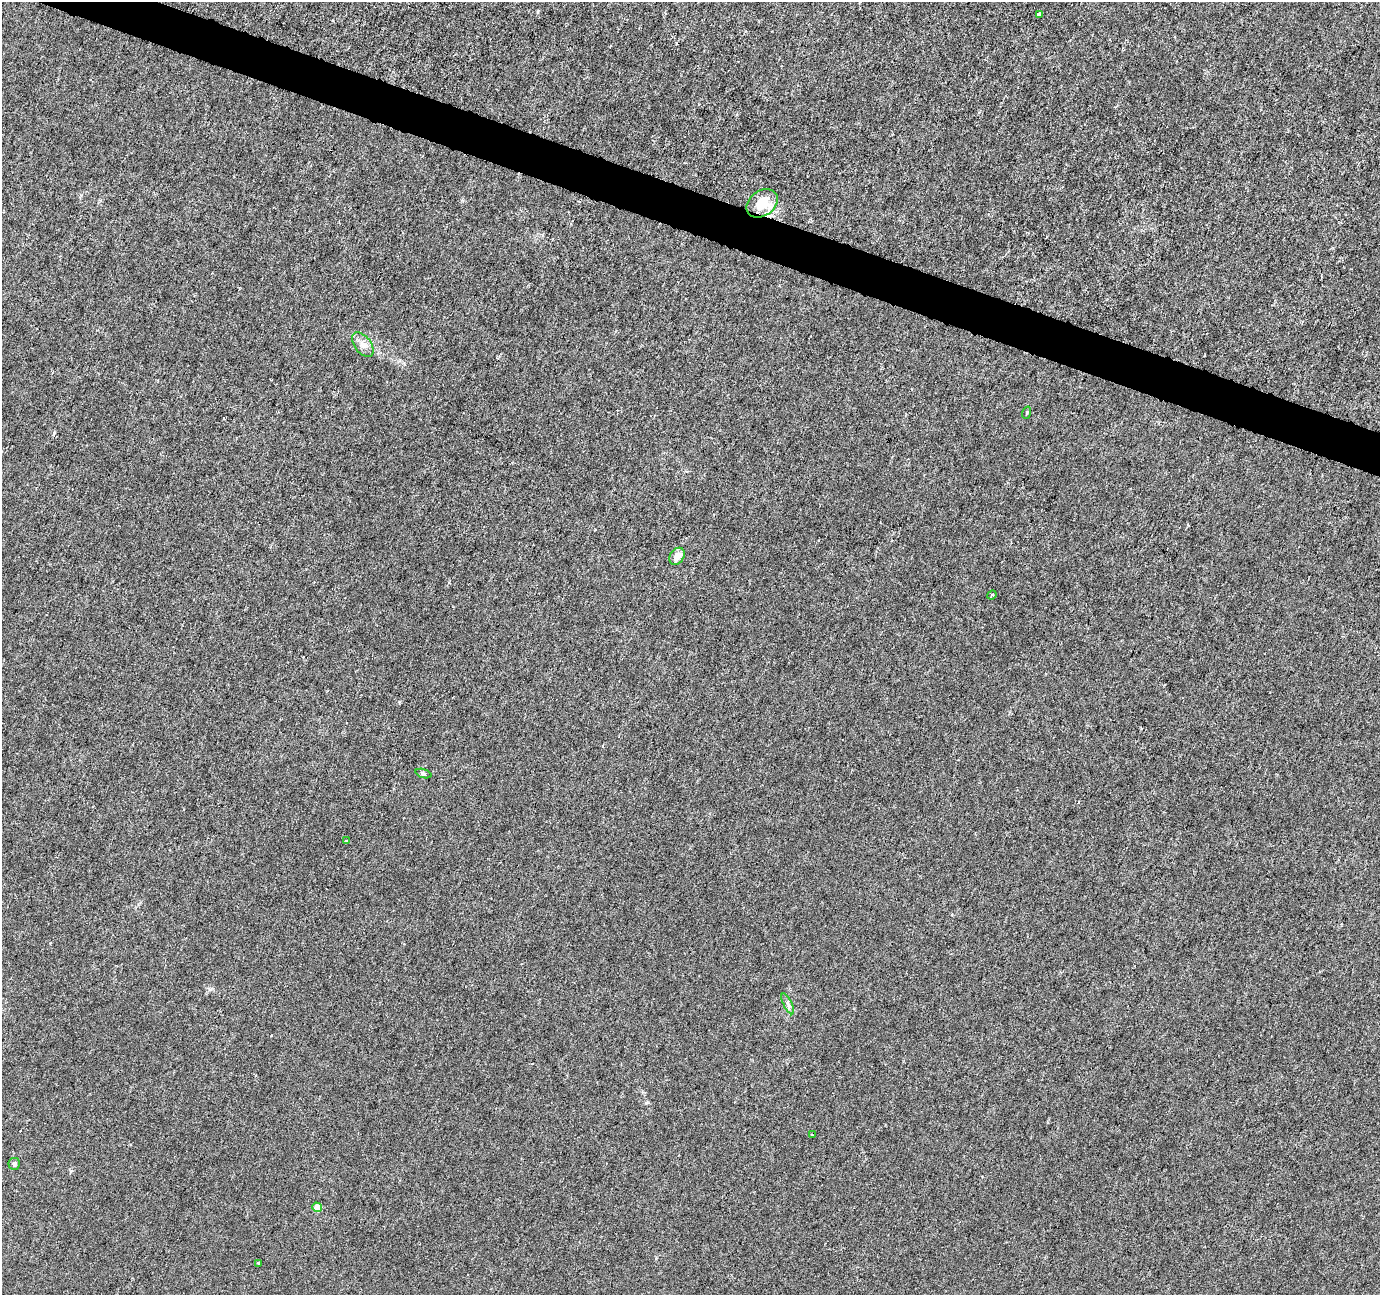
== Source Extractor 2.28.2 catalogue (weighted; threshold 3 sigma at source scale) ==
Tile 11 of 4 x 4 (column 3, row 3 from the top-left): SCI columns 2757-4134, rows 1505-2797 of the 5521 x 5659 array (HDU 1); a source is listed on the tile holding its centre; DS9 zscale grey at full resolution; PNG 1382 x 1297 px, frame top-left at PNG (2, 2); each listed source drawn as its Kron ellipse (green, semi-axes under 4 px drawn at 4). Shown black and unused: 3% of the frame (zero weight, under 3 of 6 exposures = <1% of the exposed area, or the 3 px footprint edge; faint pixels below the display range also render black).
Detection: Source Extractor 2.28.2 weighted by HDU 2 'WHT'; one run over the whole footprint, this tile lists its part. Background -9.02e-05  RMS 0.0012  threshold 0.00505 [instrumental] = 3 sigma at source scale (4.09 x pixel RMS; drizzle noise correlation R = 1.36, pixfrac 0.8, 0.0396/0.0396 arcsec/px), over >= 5 px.
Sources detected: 13; all 13 listed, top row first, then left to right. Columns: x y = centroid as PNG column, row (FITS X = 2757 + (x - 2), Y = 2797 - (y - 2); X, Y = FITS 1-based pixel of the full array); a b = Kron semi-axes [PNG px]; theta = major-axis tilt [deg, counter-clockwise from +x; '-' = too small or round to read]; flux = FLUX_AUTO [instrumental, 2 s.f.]
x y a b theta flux
1039 14 4 3 - 0.25
762 203 17 12 37 2.8
363 345 14 8 -53 0.8
1026 413 6 3 71 0.13
677 556 9 7 54 1.1
992 595 5 3 - 0.16
424 774 8 3 -19 0.18
347 841 3 3 - 0.18
788 1004 11 3 -64 0.31
812 1135 3 3 - 0.095
14 1164 6 6 - 0.24
317 1207 5 4 - 1.4
258 1263 3 3 - 0.17
Unlisted compact peaks at least as high as the median listed source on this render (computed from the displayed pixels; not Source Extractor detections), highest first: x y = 54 433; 646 1103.